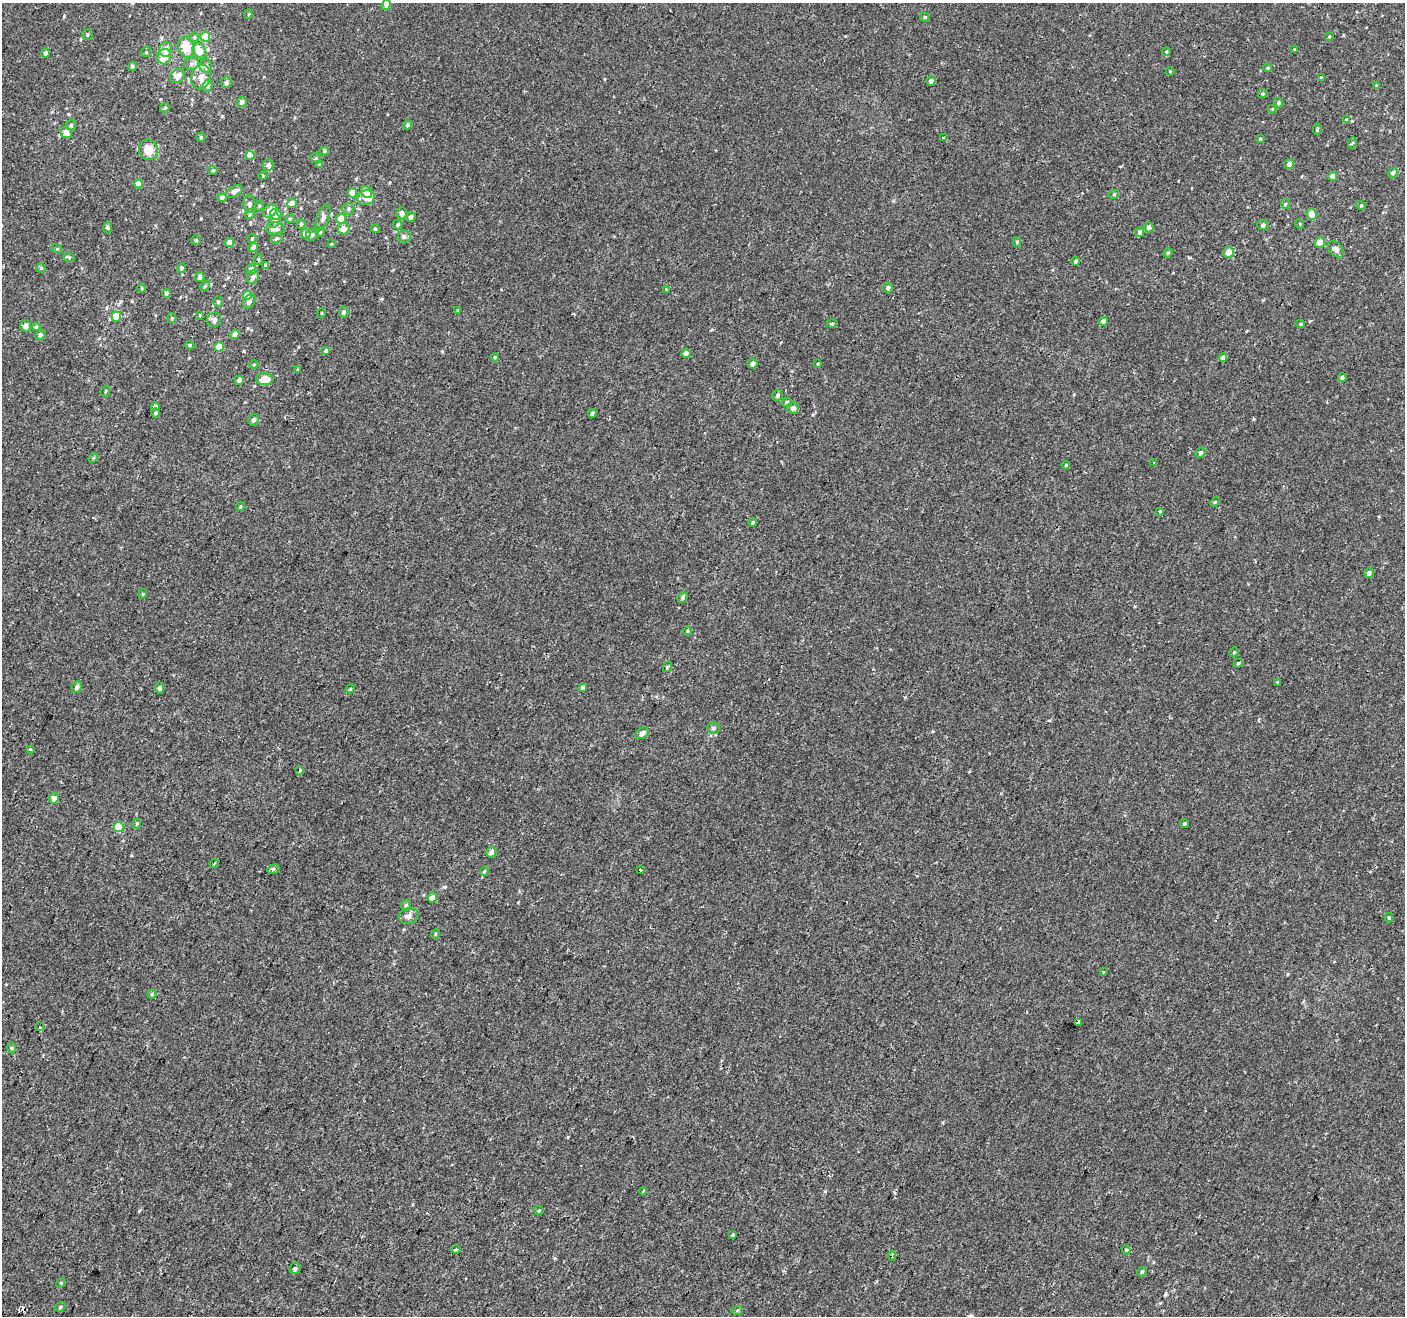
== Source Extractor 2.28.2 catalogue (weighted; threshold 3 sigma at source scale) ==
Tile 7 of 4 x 4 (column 3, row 2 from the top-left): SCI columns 2854-4256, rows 2958-4271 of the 5715 x 5843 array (HDU 1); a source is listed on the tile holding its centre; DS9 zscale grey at full resolution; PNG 1407 x 1318 px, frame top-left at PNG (2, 3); each listed source drawn as its Kron ellipse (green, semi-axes under 4 px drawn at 4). Shown black and unused: <1% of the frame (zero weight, under 2 of 3 exposures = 3% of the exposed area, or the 3 px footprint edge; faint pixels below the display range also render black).
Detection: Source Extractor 2.28.2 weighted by HDU 2 'WHT'; one run over the whole footprint, this tile lists its part. Background 1.28e-04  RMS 0.0031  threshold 0.0139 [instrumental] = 3 sigma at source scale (4.5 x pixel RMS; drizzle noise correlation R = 1.50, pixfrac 1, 0.0396/0.0396 arcsec/px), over >= 5 px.
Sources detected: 217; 4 cosmic-ray / hot-pixel residue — neither listed nor drawn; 6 inside a brighter listed object's ellipse — not listed separately; the other 207 listed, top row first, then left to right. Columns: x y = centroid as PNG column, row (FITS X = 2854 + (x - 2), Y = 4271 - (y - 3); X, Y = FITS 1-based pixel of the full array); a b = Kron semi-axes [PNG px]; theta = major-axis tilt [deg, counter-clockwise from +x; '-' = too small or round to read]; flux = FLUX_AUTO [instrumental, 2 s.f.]
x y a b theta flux
386 5 5 4 - 1.1
248 14 5 3 - 0.26
925 17 4 4 - 0.38
87 35 5 5 - 0.48
194 37 5 4 - 0.48
205 37 5 5 - 5.8
1329 37 4 4 - 0.31
186 47 10 8 -75 6.6
166 49 7 6 - 3.1
1294 49 3 3 - 0.25
199 51 8 6 -55 4.1
146 52 5 5 - 0.42
1166 52 4 4 - 0.28
45 53 4 4 - 1.1
164 57 8 7 - 2.3
191 63 7 6 - 0.8
132 66 4 4 - 0.92
206 66 6 6 - 0.98
1268 68 4 3 - 0.34
1170 71 4 3 - 0.23
177 76 8 6 42 1.5
201 77 12 9 77 2.6
1321 78 4 3 - 0.37
931 81 4 4 - 0.83
226 82 6 5 - 1
208 86 6 4 66 0.5
1377 86 4 3 - 0.37
1263 94 5 4 - 0.31
242 102 5 5 - 1.1
1279 103 5 4 - 0.52
165 108 5 4 - 0.42
1272 109 4 4 - 0.23
1346 120 4 3 - 0.31
71 125 5 5 - 0.43
408 125 4 4 - 0.8
1317 129 5 3 - 0.41
66 133 6 5 - 2.7
201 137 4 4 - 0.38
944 138 3 2 - 0.4
1260 139 3 3 - 0.32
1352 143 5 3 - 0.28
148 150 10 9 - 3.4
324 151 4 4 - 0.41
250 155 4 4 - 2.8
316 158 5 5 - 0.46
320 164 4 4 - 1.1
1289 164 5 5 - 1.2
268 165 6 5 - 1
213 170 5 4 - 0.36
1393 173 5 4 - 0.97
263 175 4 3 - 0.25
1333 176 4 4 - 2
139 184 4 4 - 3.1
234 191 9 5 27 1.2
367 192 6 5 - 3.8
352 193 5 4 - 3.3
1114 194 5 3 - 0.27
222 198 4 4 - 1.2
366 198 9 7 13 1.6
292 203 5 4 - 1.8
250 204 9 6 -87 1.1
1285 204 5 4 - 0.39
1361 205 4 4 - 0.3
259 206 5 4 - 0.4
348 209 6 6 - 0.64
270 211 8 5 35 2.4
402 213 6 5 - 1.3
250 214 6 4 47 0.38
276 214 6 5 - 2.9
1311 214 6 4 -69 3.1
323 217 13 6 70 1.3
411 217 5 4 - 0.87
290 218 4 4 - 0.35
341 219 5 5 - 3.9
275 221 7 5 76 1.1
301 224 5 4 - 0.48
1300 224 5 3 - 0.26
398 225 5 4 - 0.46
1263 225 5 5 - 0.58
108 227 6 4 -86 0.42
1149 227 5 4 - 1.6
275 228 9 6 1 2
344 229 6 5 - 2.2
375 229 4 4 - 0.44
320 232 5 4 - 0.4
1140 232 5 4 - 0.77
306 234 5 4 - 2.2
312 235 6 5 - 0.65
404 237 6 6 - 0.99
252 238 4 3 - 0.38
277 238 6 5 - 0.49
196 240 4 4 - 0.42
230 242 4 4 - 2.5
1017 242 5 4 - 0.46
1320 242 5 5 - 3.1
331 244 4 3 - 0.25
253 248 5 4 - 0.8
57 249 5 3 - 0.28
1336 249 9 6 -48 1.1
1229 252 6 5 - 3
1168 253 5 4 - 0.39
69 257 6 4 -18 0.35
258 259 5 4 - 0.36
1076 261 4 4 - 0.49
266 265 4 4 - 0.72
41 268 5 4 - 0.3
181 268 5 4 - 0.61
251 269 5 5 - 1.1
200 277 5 4 - 0.94
253 277 7 5 55 0.82
205 286 6 3 46 0.35
142 288 4 3 - 0.26
888 288 5 4 - 0.84
666 289 4 3 - 0.42
167 293 4 4 - 0.85
247 296 4 4 - 4
249 301 8 5 57 0.92
218 302 5 4 - 0.42
458 310 4 3 - 0.24
344 312 5 5 - 0.7
321 313 4 3 - 0.23
200 315 4 4 - 0.27
116 317 5 5 - 5.2
172 318 5 4 - 0.35
214 320 7 7 - 1.3
1103 321 4 4 - 1.3
832 323 5 3 - 0.34
1300 324 4 4 - 0.35
25 326 5 5 - 1
36 327 4 4 - 0.48
235 334 4 4 - 2.1
40 335 5 5 - 0.63
190 345 4 4 - 0.38
219 347 5 4 - 4.9
326 350 4 4 - 0.66
686 353 5 4 - 1.6
495 357 4 4 - 0.36
1223 358 4 4 - 1.3
254 364 4 3 - 0.27
753 364 5 4 - 1.4
818 364 4 3 - 0.25
298 370 4 3 - 0.5
1342 378 4 4 - 0.8
264 379 8 6 1 5.5
239 380 5 4 - 1.2
106 391 5 3 - 0.3
777 395 5 5 - 0.63
787 402 5 4 - 0.64
155 407 4 4 - 1.5
793 408 6 6 - 0.98
156 413 5 4 - 0.6
592 413 4 4 - 0.6
254 420 6 5 - 0.7
1200 453 5 4 - 0.67
93 458 5 4 - 0.33
1154 463 3 3 - 0.3
1066 465 4 3 - 0.22
1215 502 5 4 - 0.37
241 506 4 3 - 0.27
1160 512 3 3 - 1
753 523 4 4 - 0.65
1369 573 5 5 - 0.9
143 594 4 4 - 0.33
683 597 6 4 49 0.62
688 631 4 3 - 0.28
1234 652 5 4 - 0.3
1238 663 4 4 - 0.5
667 667 5 3 - 0.3
1278 682 4 2 - 0.33
77 687 6 5 - 0.74
583 687 4 4 - 0.5
159 688 5 4 - 0.86
350 689 5 3 - 0.29
713 728 6 5 - 0.66
642 733 7 5 33 1.6
30 749 4 3 - 0.53
300 770 3 3 - 0.86
54 798 5 4 - 1.3
137 824 5 4 - 0.36
1184 824 4 4 - 0.45
119 827 5 5 - 9.9
491 852 5 5 - 1.3
214 864 4 3 - 0.28
273 869 6 4 24 0.55
641 870 3 3 - 0.92
484 871 4 4 - 0.32
432 898 5 5 - 1.8
406 905 5 5 - 0.51
409 916 10 7 16 1.4
1389 918 5 4 - 0.32
435 934 5 3 - 0.28
1104 972 3 3 - 1.1
152 994 4 4 - 0.37
1078 1022 4 3 - 0.56
39 1027 3 3 - 0.35
12 1048 5 3 - 0.37
643 1191 4 2 - 0.27
539 1210 5 4 - 0.35
733 1235 4 3 - 0.36
456 1250 5 3 - 0.34
1126 1250 4 4 - 0.3
892 1256 5 3 - 0.45
295 1268 5 5 - 0.61
1142 1272 5 4 - 0.37
61 1283 5 4 - 0.26
60 1307 6 4 22 0.48
737 1310 6 4 2 0.36
Overlapping masked pixels (flux is a lower limit): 1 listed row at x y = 119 827